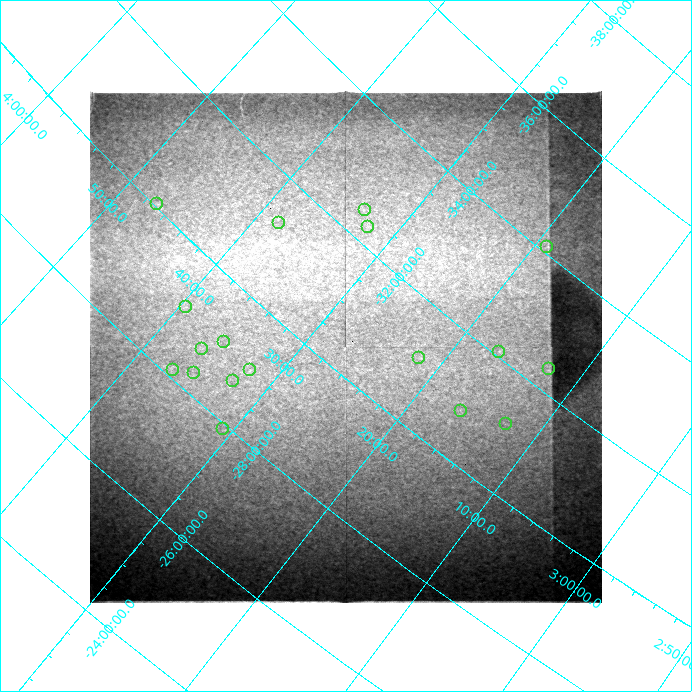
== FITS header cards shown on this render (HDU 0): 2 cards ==
NAXIS1  =                  512 / length of data axis 1
NAXIS2  =                  512 / length of data axis 2

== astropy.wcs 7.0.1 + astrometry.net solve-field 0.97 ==
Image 512 x 512 px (HDU 0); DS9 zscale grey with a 90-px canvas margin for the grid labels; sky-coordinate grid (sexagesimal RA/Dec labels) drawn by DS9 from the SOLVED WCS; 18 Tycho-2 reference stars matched to detected sources circled (green)
Header WCS: none
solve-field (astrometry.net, Tycho-2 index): SOLVED blind (the file carries no WCS)
Solved WCS: RA---TAN-SIP/DEC--TAN-SIP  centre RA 03:27:10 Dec -30:26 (51.79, -30.43 deg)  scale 65.1 x 64 arcsec/px (non-square pixels)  FOV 555.7' x 546.2'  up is +140 deg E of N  parity flipped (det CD > 0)
(file carries no celestial WCS; the grid is the blind solution)
Tycho-2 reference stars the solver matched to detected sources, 18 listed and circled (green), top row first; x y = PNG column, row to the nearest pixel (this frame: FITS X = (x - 90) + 1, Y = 512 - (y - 93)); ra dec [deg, ICRS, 3 dp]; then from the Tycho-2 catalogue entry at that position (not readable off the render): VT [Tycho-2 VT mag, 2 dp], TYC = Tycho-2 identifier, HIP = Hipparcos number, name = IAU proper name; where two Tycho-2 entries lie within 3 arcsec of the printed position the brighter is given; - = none
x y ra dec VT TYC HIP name
157 206 56.754 -30.055 7.24 7028-821-1 17667 -
365 212 53.328 -32.505 9.09 7024-415-1 16567 -
279 225 54.541 -31.300 7.44 7028-933-1 16958 -
368 229 53.054 -32.308 7.98 7021-97-1 16480 -
547 249 49.762 -34.103 8.98 7023-889-1 - -
186 309 54.886 -29.102 8.41 6453-662-1 17074 -
224 344 53.817 -29.091 8.48 6453-1209-1 - -
202 351 54.053 -28.749 8.48 6453-864-1 16798 -
499 354 49.190 -32.089 9.62 7020-446-1 15254 -
419 360 50.436 -31.113 8.15 7020-820-1 15664 -
549 371 48.129 -32.397 7.11 7020-25-1 14925 -
173 372 54.242 -28.131 8.96 6453-807-1 16860 -
250 372 53.019 -29.016 8.85 6452-973-1 16465 -
194 375 53.853 -28.337 8.82 6453-872-1 16745 -
233 383 53.138 -28.676 9.11 6453-1091-1 - -
461 413 49.047 -30.827 6.62 7020-376-1 15218 -
506 426 48.156 -31.129 7.17 7020-39-1 14940 -
223 431 52.668 -27.922 7.88 6452-56-1 16349 -